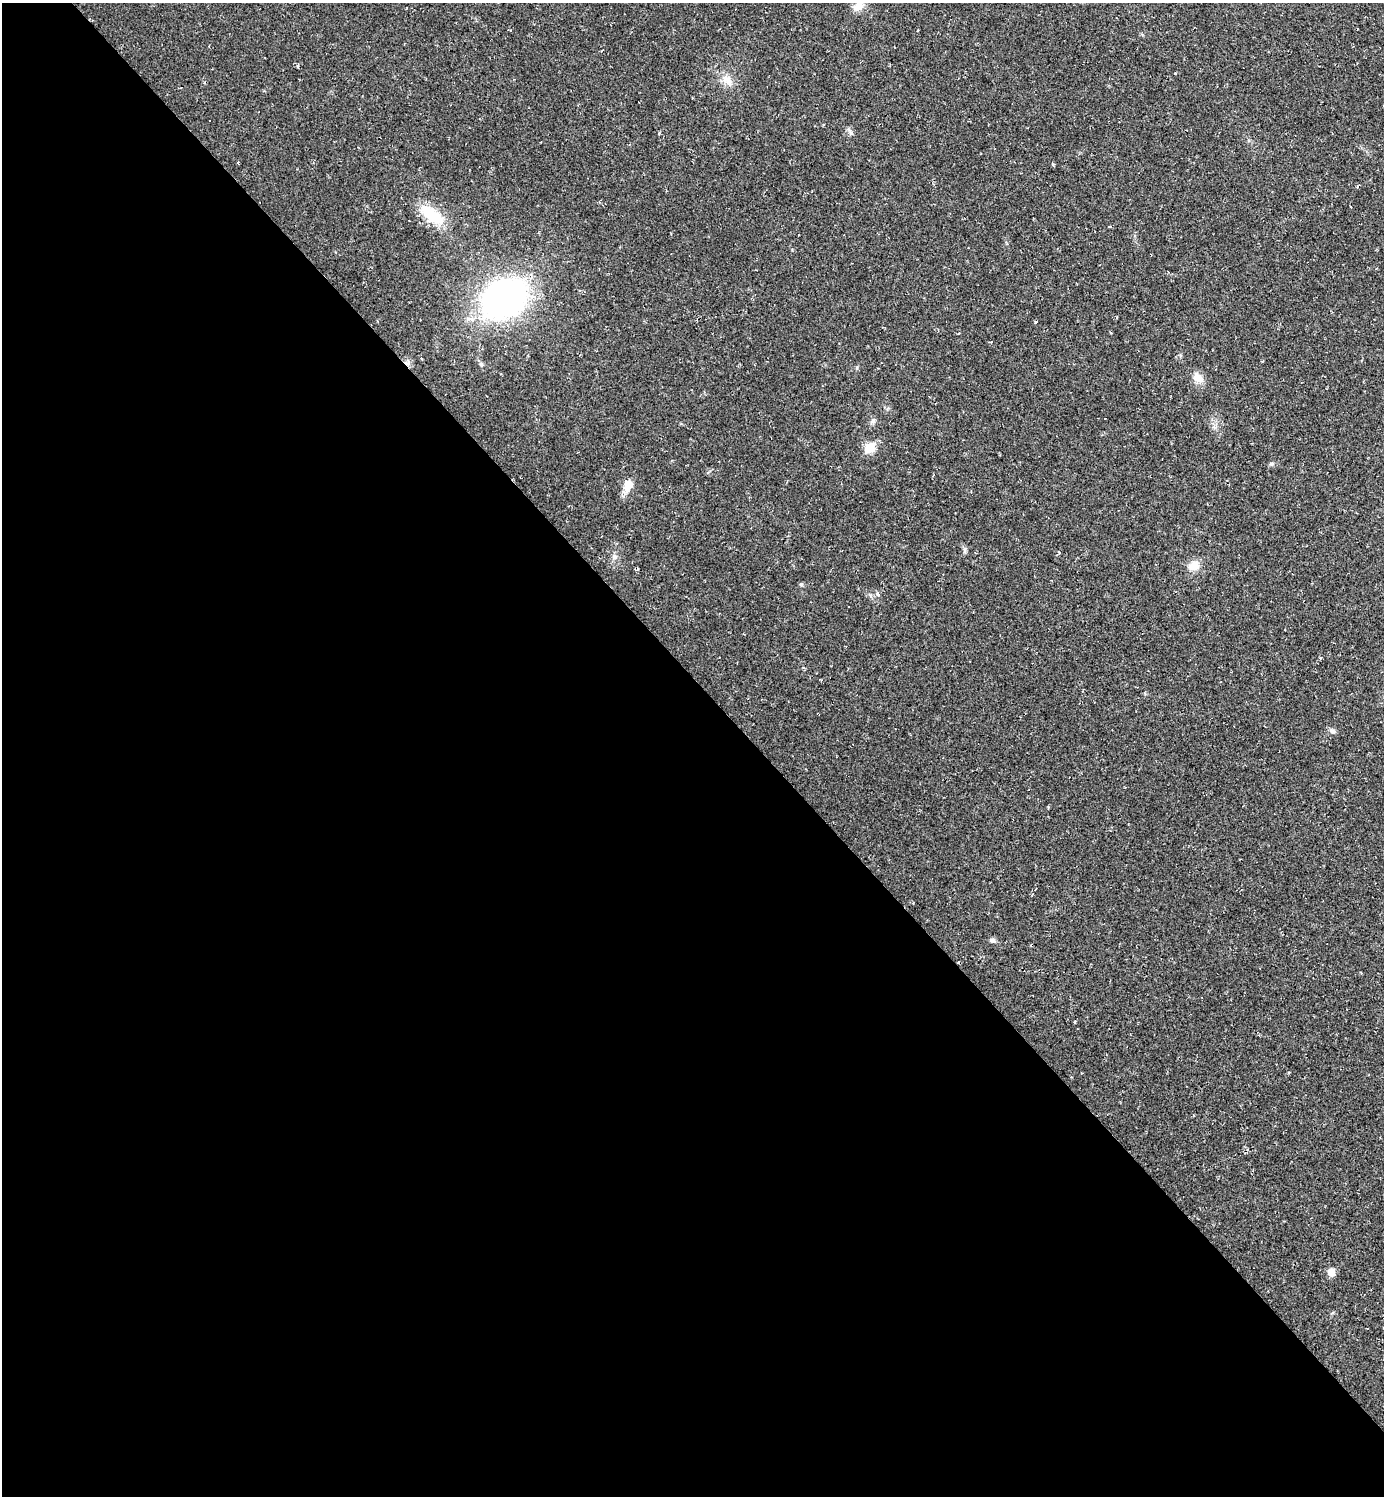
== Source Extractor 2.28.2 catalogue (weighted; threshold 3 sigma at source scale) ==
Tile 9 of 4 x 4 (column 1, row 3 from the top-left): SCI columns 154-1535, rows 1496-2989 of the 5977 x 5977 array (HDU 1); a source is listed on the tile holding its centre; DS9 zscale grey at full resolution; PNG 1386 x 1498 px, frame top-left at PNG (2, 3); no overlay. Shown black and unused: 55% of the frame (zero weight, under 2 of 3 exposures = <1% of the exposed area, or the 3 px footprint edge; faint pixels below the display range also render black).
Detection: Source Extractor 2.28.2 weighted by HDU 2 'WHT'; one run over the whole footprint, this tile lists its part. Background 0.0318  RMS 0.0063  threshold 0.0283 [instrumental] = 3 sigma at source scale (4.5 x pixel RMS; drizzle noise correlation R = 1.50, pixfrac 1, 0.05/0.05 arcsec/px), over >= 5 px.
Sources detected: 26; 7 cosmic-ray / hot-pixel residue — not listed; the other 19 listed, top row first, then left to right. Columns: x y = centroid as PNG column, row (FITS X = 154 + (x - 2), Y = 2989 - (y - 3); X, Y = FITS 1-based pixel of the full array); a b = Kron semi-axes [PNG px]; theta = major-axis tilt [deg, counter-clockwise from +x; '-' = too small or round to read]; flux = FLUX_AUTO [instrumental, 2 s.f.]
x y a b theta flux
858 6 14 10 35 5.3
1175 74 3 2 - 0.44
727 80 14 8 -54 5
432 215 31 14 -36 22
504 298 28 21 30 250
421 358 3 3 - 0.62
1198 378 17 10 -33 5.4
873 421 7 4 71 1.2
869 448 6 5 - 25
1272 464 6 4 1 0.99
628 486 15 10 65 6.8
965 550 8 4 82 1.2
614 556 7 4 -71 1.3
1194 566 12 11 - 6.8
801 584 5 4 - 1.1
848 607 3 3 - 3.4
1332 731 7 6 - 1.6
993 940 8 5 -38 1.5
1331 1272 5 5 - 10
Unlisted compact peaks at least as high as the median listed source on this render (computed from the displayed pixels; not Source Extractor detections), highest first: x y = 1035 322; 851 133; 877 594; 1053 164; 659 133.